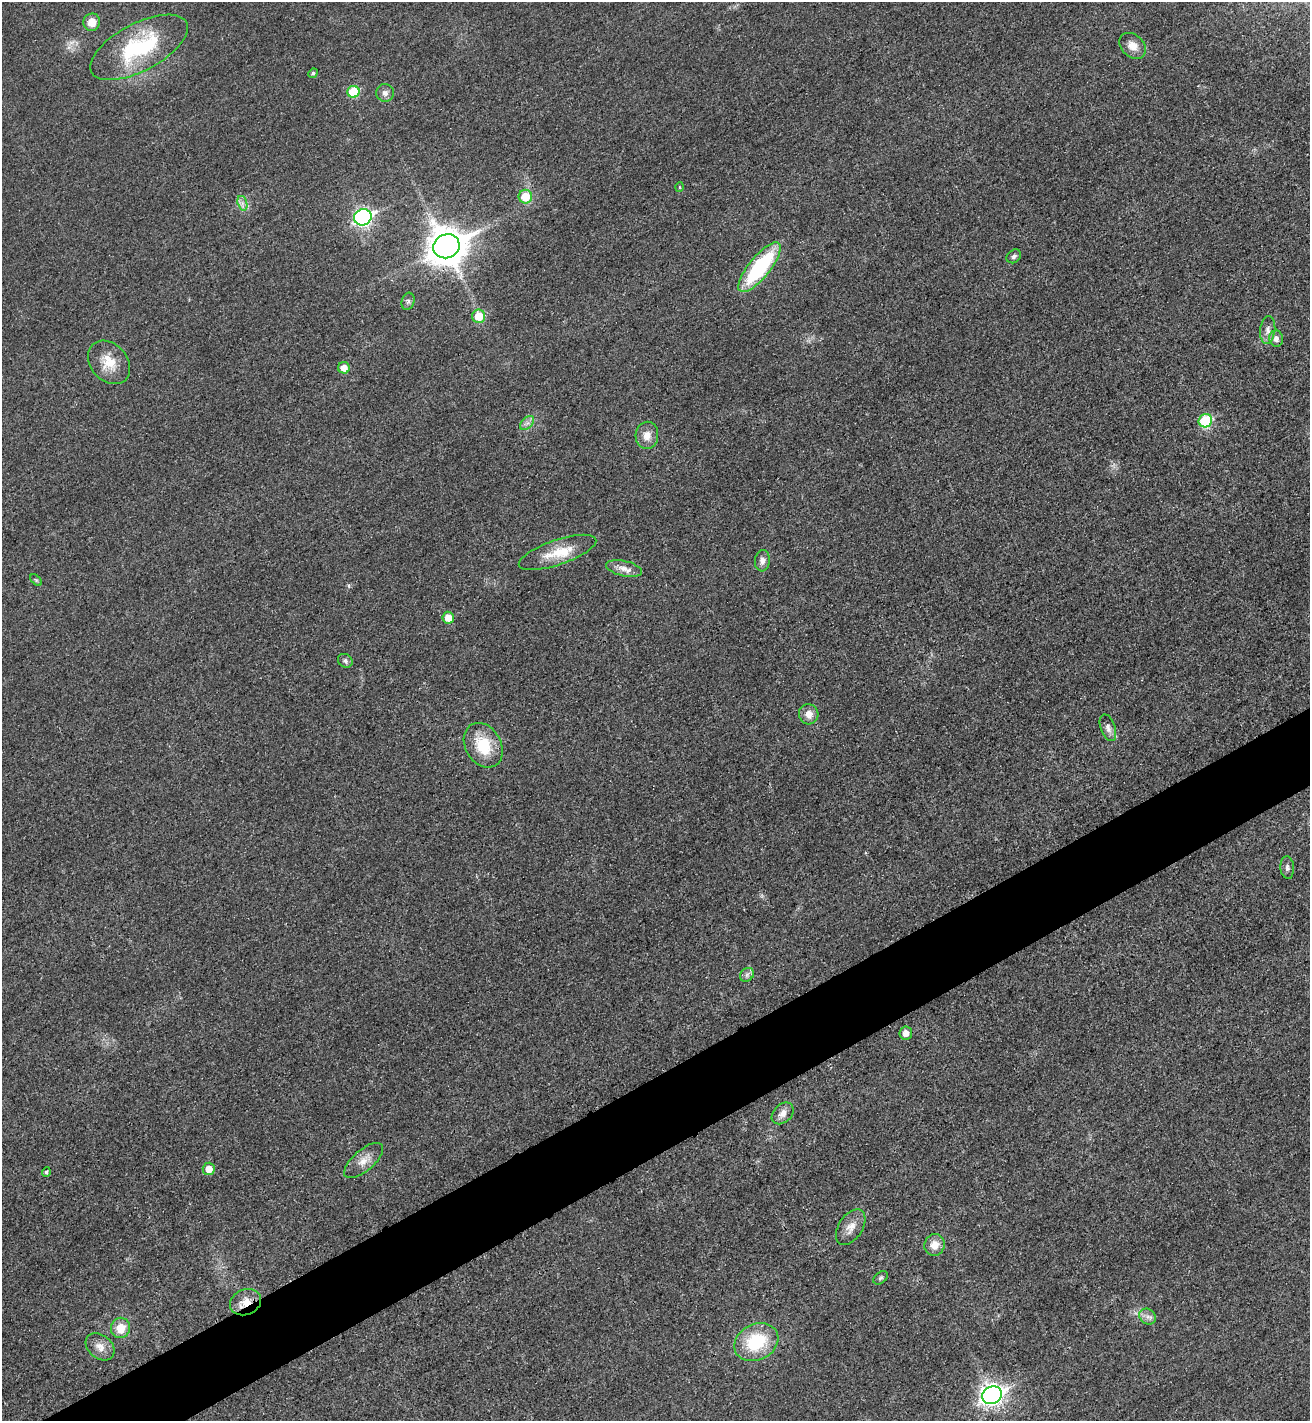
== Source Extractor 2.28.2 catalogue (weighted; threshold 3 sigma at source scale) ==
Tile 7 of 4 x 4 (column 3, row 2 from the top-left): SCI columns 2788-4095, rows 2863-4281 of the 5715 x 5722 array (HDU 1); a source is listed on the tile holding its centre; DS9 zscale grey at full resolution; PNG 1312 x 1423 px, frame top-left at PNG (2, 2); each listed source drawn as its Kron ellipse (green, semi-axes under 4 px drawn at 4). Shown black and unused: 5% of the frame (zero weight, under 3 of 4 exposures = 2% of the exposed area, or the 3 px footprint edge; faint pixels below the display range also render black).
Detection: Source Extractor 2.28.2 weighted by HDU 2 'WHT'; one run over the whole footprint, this tile lists its part. Background 0.0165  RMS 0.0058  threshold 0.026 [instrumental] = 3 sigma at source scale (4.5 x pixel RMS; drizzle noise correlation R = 1.50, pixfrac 1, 0.05/0.05 arcsec/px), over >= 5 px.
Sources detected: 47; all 47 listed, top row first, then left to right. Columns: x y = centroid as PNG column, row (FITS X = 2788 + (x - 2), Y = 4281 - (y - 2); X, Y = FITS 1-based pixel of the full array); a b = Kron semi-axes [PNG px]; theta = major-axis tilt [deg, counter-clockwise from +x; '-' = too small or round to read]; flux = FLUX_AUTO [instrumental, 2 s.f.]
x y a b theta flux
92 22 9 8 - 7.5
1133 46 15 11 -41 6.2
139 47 54 23 28 55
313 73 5 4 - 1.1
353 92 6 6 - 24
385 93 9 8 - 2.8
680 187 5 3 - 0.52
525 197 7 6 - 15
242 203 7 4 -72 1.9
363 217 9 8 - 180
446 246 13 11 26 1400
1014 256 8 6 40 1.7
760 267 31 10 51 61
408 301 9 6 74 1.8
479 316 6 6 - 13
1268 330 14 7 83 3.5
1276 339 8 7 - 3.2
109 362 24 18 -48 12
344 368 6 5 - 6.1
1205 421 7 6 - 44
527 423 8 5 44 2
647 435 13 11 87 6
557 552 41 12 19 16
762 561 11 7 84 3
624 568 18 7 -13 5
36 580 7 4 -45 0.87
448 618 6 5 - 8.9
345 661 8 6 -35 1.7
809 714 10 9 - 5.2
1108 728 14 7 -70 3.3
483 745 24 18 -59 22
1287 868 11 6 -85 2.2
747 975 7 6 - 1.9
906 1033 6 6 - 4.3
783 1113 12 9 44 4.4
364 1160 24 10 41 7.1
209 1169 6 6 - 7.4
46 1172 5 4 - 1.2
851 1227 20 12 56 6.5
935 1245 11 10 - 6.8
881 1278 8 5 40 1.3
246 1302 16 12 22 7.9
1148 1317 9 7 -41 2.7
120 1328 10 9 - 10
756 1342 23 18 27 34
100 1347 16 11 -40 5.6
992 1395 10 8 28 340
Overlapping masked pixels (flux is a lower limit): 2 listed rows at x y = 446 246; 246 1302